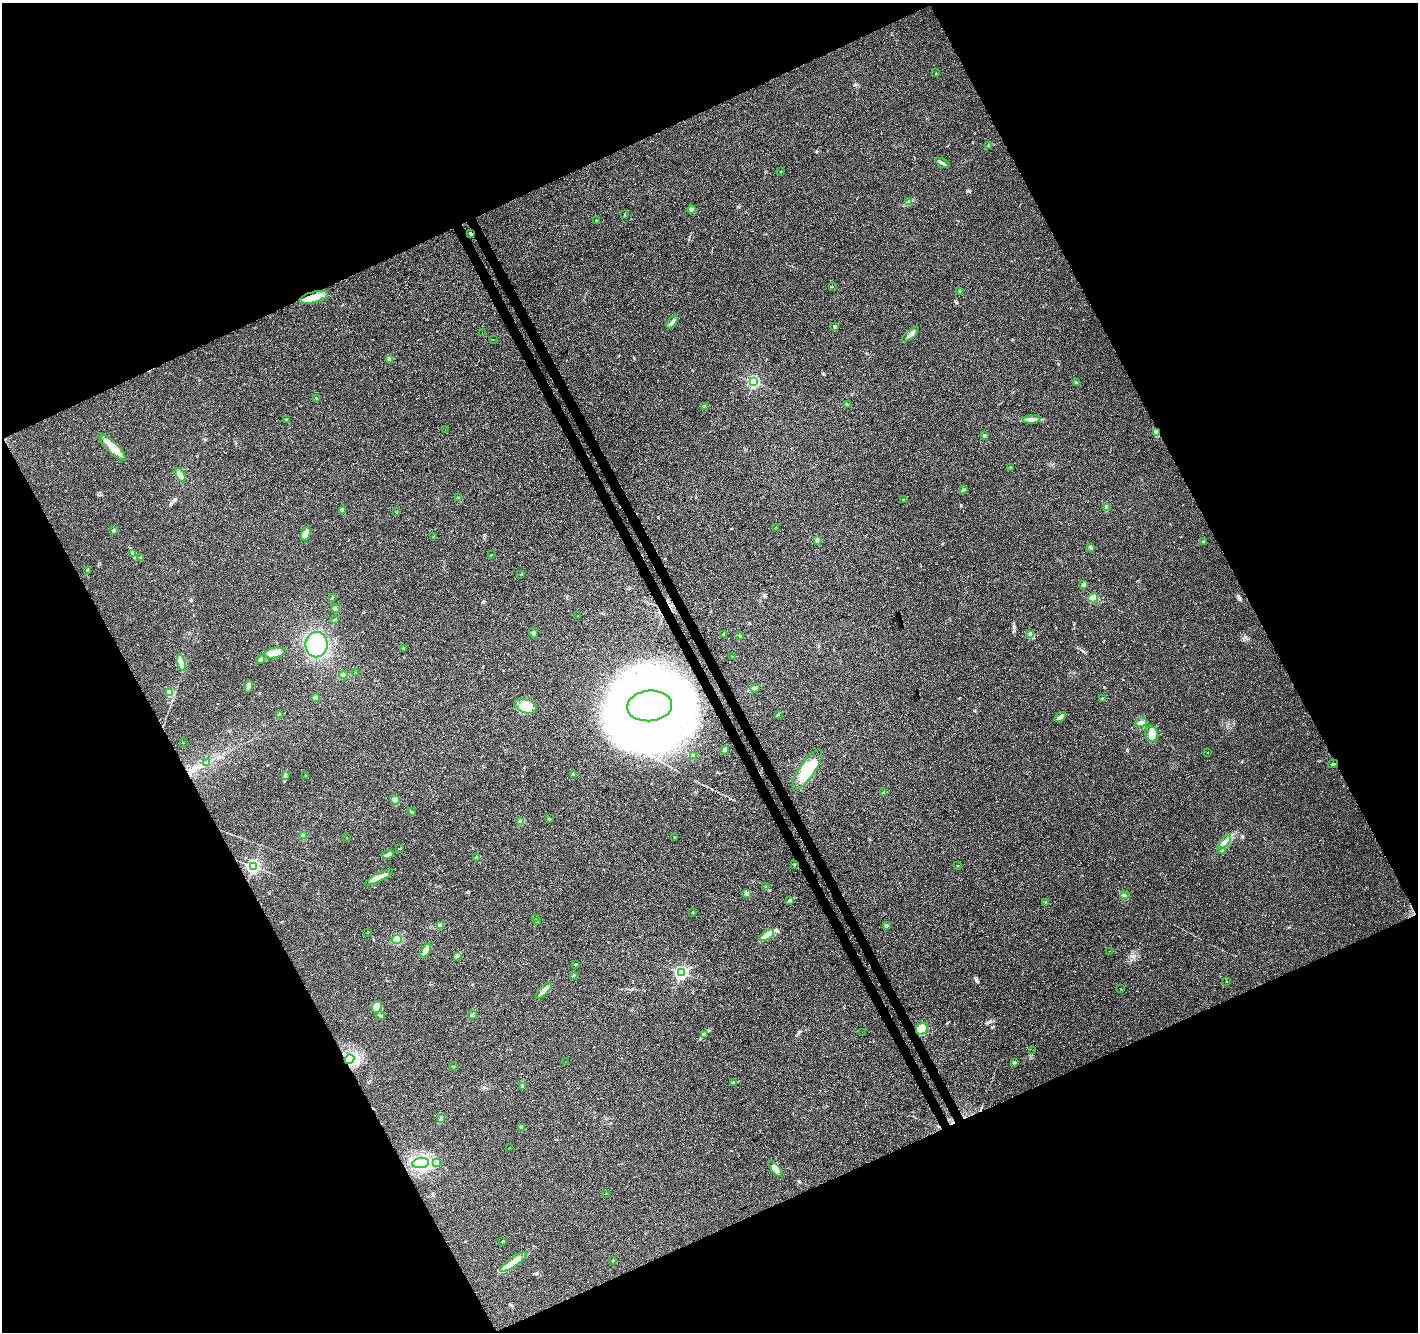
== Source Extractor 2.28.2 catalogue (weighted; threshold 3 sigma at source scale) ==
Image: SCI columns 56-5718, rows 180-5496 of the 5771 x 5618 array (HDU 1 of 3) = the unmasked area's bounding box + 8 px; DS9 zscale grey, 4 x 4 block average (1 PNG px = mean of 4 x 4 image px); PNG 1420 x 1334 px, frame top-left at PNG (2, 3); each listed source drawn as its Kron ellipse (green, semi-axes under 4 px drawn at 4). Shown black and unused: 46% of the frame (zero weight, under 3 of 4 exposures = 5% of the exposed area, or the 3 px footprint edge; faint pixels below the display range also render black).
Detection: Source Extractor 2.28.2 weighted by HDU 2 'WHT'. Background 0.0916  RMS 0.0093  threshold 0.042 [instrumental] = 3 sigma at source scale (4.5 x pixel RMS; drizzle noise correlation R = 1.50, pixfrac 1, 0.0396/0.0396 arcsec/px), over >= 5 px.
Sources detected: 169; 12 inside a brighter object's white glare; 2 cosmic-ray / hot-pixel residue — neither listed nor drawn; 4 inside a brighter listed object's ellipse — not listed separately; the other 151 listed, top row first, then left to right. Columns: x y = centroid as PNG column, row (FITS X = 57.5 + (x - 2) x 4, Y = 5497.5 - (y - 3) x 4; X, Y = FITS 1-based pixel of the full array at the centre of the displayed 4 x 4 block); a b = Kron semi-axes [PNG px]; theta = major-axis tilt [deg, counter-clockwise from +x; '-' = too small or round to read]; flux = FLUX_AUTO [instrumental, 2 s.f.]
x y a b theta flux
936 73 2 2 - 3.9
989 146 3 2 - 4.1
943 163 8 2 -26 14
780 171 2 2 - 1.2
909 202 2 2 - 3.2
692 210 4 3 - 25
624 215 2 2 - 3.8
596 220 2 2 - 7.2
471 234 2 2 - 34
832 286 2 2 - 1.4
960 291 3 2 - 8.3
313 297 14 5 16 82
672 322 7 3 49 17
834 326 2 2 - 27
482 332 2 2 - 1.5
911 334 10 3 40 21
493 340 2 2 - 1.1
390 359 2 2 - 50
753 382 2 2 - 860
1076 382 3 3 - 6
316 398 2 2 - 1.9
848 405 2 2 - 4.1
704 406 2 2 - 29
286 419 2 2 - 12
1032 419 8 4 5 25
445 429 2 2 - 0.84
1157 432 2 2 - 220
984 435 2 2 - 4.5
112 447 19 5 -45 83
1010 467 2 2 - 12
180 475 8 4 -57 25
964 490 3 2 - 4.9
459 498 2 2 - 10
904 499 2 2 - 2
1106 507 4 3 - 9.6
342 510 4 3 - 8.1
396 512 2 2 - 1.4
775 528 2 2 - 2.6
113 530 4 3 - 7.7
306 534 7 4 69 61
434 537 2 2 - 19
817 540 3 3 - 8.4
1204 542 2 2 - 28
1090 548 4 2 - 10
132 553 3 2 - 4.6
491 555 2 2 - 2.4
141 557 2 2 - 2.8
87 570 2 2 - 3.6
521 574 2 2 - 1.7
1083 584 3 2 - 8.4
332 597 2 2 - 3
1093 598 5 4 - 33
336 609 4 3 - 18
578 616 2 2 - 1.2
334 620 3 2 - 6.2
534 633 5 3 - 10
723 634 2 2 - 4.4
1031 635 2 2 - 4
739 636 2 2 - 4.5
317 645 12 11 - 260
404 648 2 2 - 2.8
275 653 11 5 13 63
732 656 2 2 - 8.4
261 659 4 2 - 9.1
181 663 8 4 -72 56
355 672 2 2 - 2.6
343 675 4 3 - 12
248 686 6 3 77 17
755 688 5 2 - 11
170 692 2 2 - 260
316 697 2 2 - 4.3
1103 698 2 2 - 2.3
526 706 12 7 -19 81
650 706 22 15 5 3700
280 714 3 2 - 6
779 714 2 2 - 2.6
1060 717 6 4 36 18
1141 723 6 3 20 23
1152 734 8 6 -70 46
183 742 2 2 - 3
725 750 4 4 - 12
1208 752 2 2 - 1.5
693 756 4 3 - 11
206 762 2 2 - 2.2
1333 764 5 2 - 5.3
807 770 23 7 56 140
573 774 3 2 - 11
305 775 2 2 - 5.2
285 776 4 2 - 5
884 793 2 2 - 4.2
395 800 5 2 - 8.8
412 812 4 2 - 4.9
549 819 2 2 - 14
521 821 2 2 - 140
303 836 4 3 - 11
675 837 2 2 - 2.1
347 838 2 2 - 1.4
1224 842 9 3 47 21
400 848 2 2 - 2.8
1223 850 2 2 - 2.9
388 855 6 3 22 18
477 857 3 2 - 13
794 864 2 2 - 2.8
957 865 2 2 - 7.2
253 866 2 2 - 1300
379 877 15 4 27 42
766 887 2 2 - 17
747 894 4 3 - 15
1125 895 4 2 - 5.7
790 900 2 2 - 4.4
1046 902 3 2 - 3.8
693 913 2 2 - 6.9
535 919 2 2 - 36
538 922 2 2 - 1.5
440 925 3 3 - 12
886 925 2 2 - 25
368 932 2 2 - 2.6
767 935 8 4 34 76
397 939 5 4 - 37
426 950 7 3 60 60
1109 951 2 2 - 1.2
457 956 4 3 - 9.7
575 964 3 2 - 3.7
681 972 2 2 - 1200
573 975 2 2 - 3
1227 981 2 2 - 3.7
1120 989 2 2 - 2.2
544 990 10 3 45 31
377 1007 6 4 63 27
472 1015 3 2 - 9.9
381 1016 4 2 - 7.3
922 1029 6 5 - 74
862 1032 2 2 - 1.3
704 1034 3 2 - 6.6
1033 1050 2 2 - 2.9
349 1059 5 4 - 25
565 1062 2 2 - 0.87
1014 1062 2 2 - 36
453 1066 2 2 - 3
733 1082 3 2 - 2.3
522 1086 2 2 - 3.2
440 1119 3 3 - 12
522 1127 3 2 - 6
509 1148 2 2 - 3.8
437 1162 4 2 - 7.6
421 1163 8 5 8 72
775 1169 9 4 -50 29
606 1193 2 2 - 6.7
503 1241 3 2 - 3.9
613 1260 2 2 - 1.8
513 1262 16 4 35 63
Overlapping masked pixels (flux is a lower limit): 4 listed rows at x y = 471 234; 313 297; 1157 432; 1333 764
Diffuse or blended objects may show on this block-average render without a row.